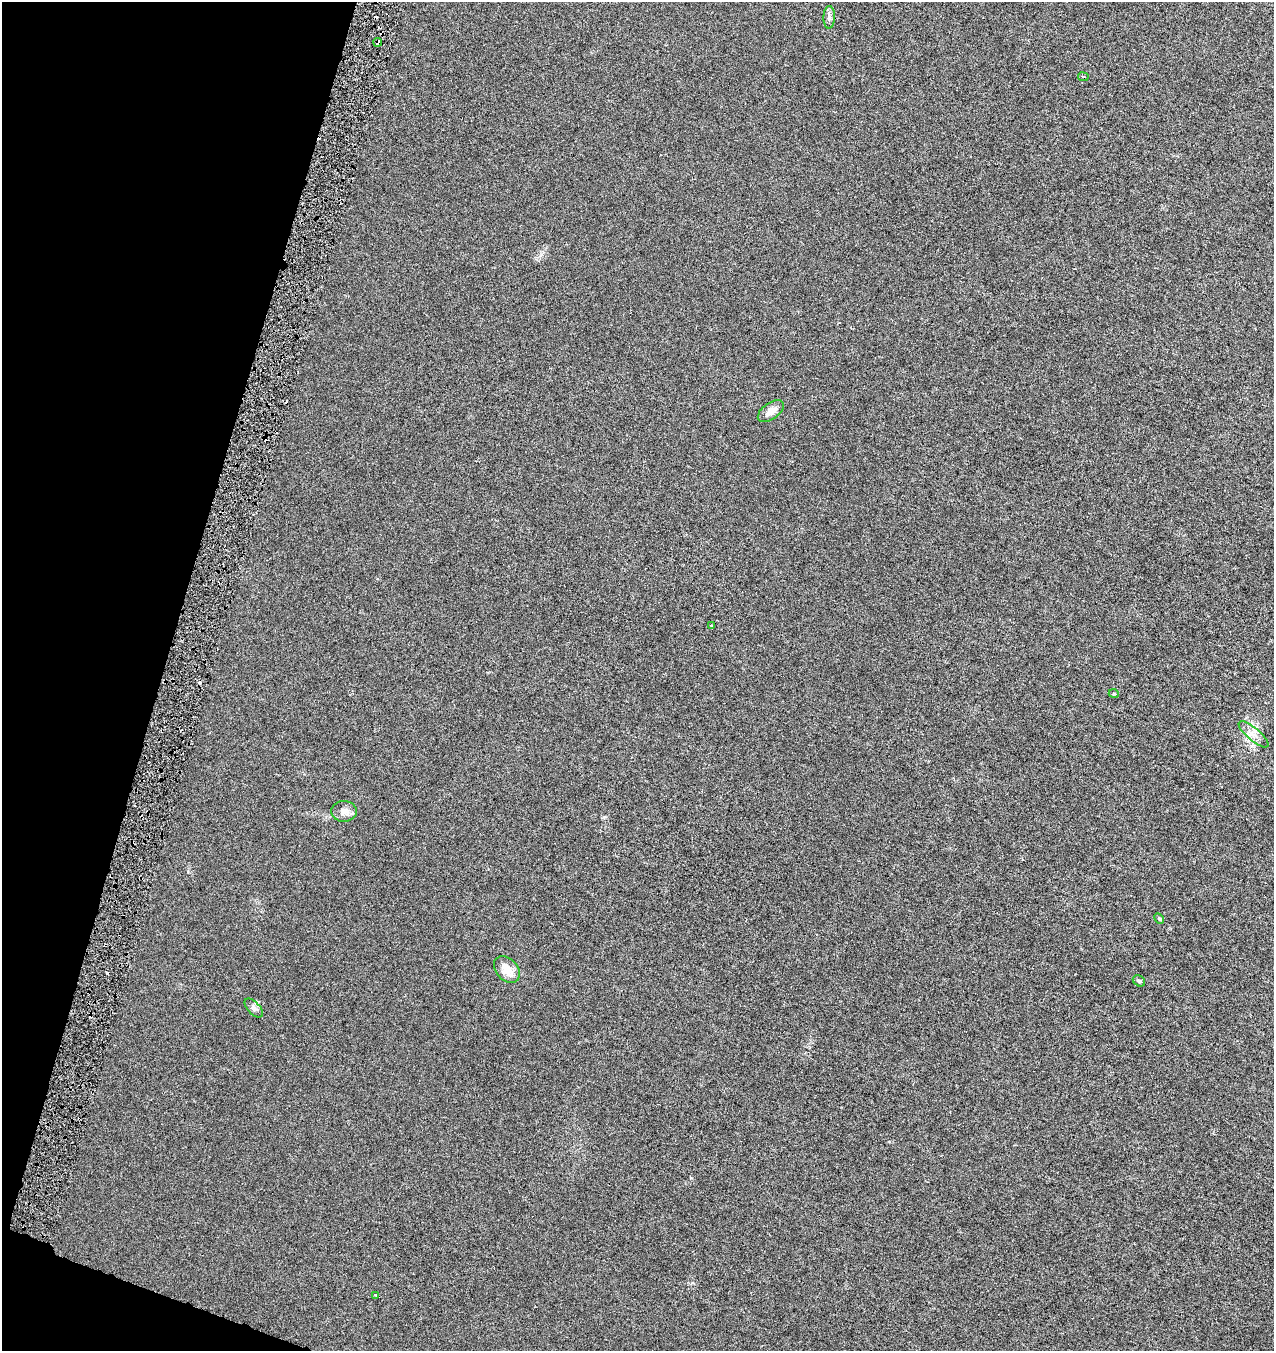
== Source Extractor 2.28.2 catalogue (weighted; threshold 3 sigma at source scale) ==
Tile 9 of 4 x 4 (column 1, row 3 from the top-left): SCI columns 284-1555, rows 1351-2699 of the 5589 x 5408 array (HDU 1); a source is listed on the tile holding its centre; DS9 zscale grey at full resolution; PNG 1276 x 1353 px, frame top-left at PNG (2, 2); each listed source drawn as its Kron ellipse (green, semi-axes under 4 px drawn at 4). Shown black and unused: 14% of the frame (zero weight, under 3 of 6 exposures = <1% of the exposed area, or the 3 px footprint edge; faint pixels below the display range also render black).
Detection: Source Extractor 2.28.2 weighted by HDU 2 'WHT'; one run over the whole footprint, this tile lists its part. Background 7.40e-04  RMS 0.0025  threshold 0.0104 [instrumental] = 3 sigma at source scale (4.09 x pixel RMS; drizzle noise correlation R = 1.36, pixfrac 0.8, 0.0396/0.0396 arcsec/px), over >= 5 px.
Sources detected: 18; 5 cosmic-ray / hot-pixel residue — neither listed nor drawn; the other 13 listed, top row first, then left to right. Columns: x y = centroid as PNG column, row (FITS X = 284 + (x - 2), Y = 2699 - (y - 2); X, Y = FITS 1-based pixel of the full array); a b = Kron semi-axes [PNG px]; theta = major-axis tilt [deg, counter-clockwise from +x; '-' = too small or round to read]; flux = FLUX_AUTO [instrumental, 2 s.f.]
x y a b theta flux
829 17 11 5 88 0.79
378 42 4 4 - 1.7
1083 77 5 3 - 0.24
771 411 15 8 36 1.9
712 626 3 3 - 0.31
1114 694 5 3 - 0.2
1253 734 19 6 -40 1.6
344 811 13 10 4 1.6
1159 918 6 4 -61 0.31
507 969 15 10 -48 3
1139 981 6 5 - 0.53
254 1008 12 6 -47 0.78
376 1296 3 3 - 0.27
Overlapping masked pixels (flux is a lower limit): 1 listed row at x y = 378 42